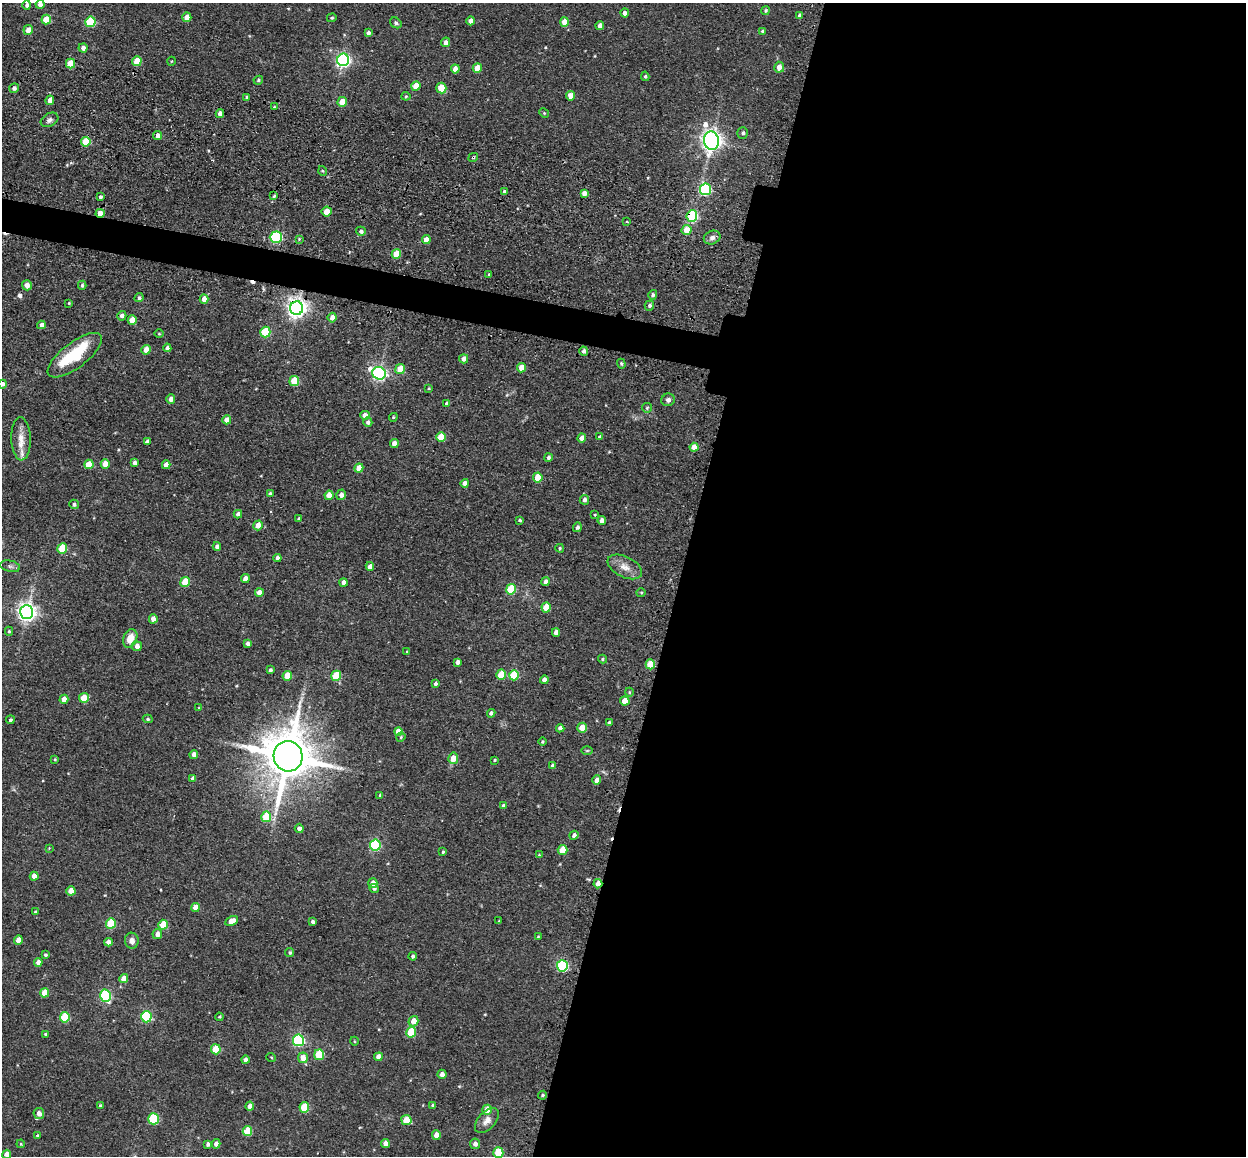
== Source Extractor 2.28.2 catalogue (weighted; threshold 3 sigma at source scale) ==
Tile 12 of 4 x 4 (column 4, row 3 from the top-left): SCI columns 3819-5062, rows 1405-2558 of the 5224 x 5246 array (HDU 1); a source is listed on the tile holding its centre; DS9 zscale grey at full resolution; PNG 1248 x 1158 px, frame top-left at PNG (2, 3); each listed source drawn as its Kron ellipse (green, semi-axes under 4 px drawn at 4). Shown black and unused: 48% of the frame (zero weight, under 3 of 4 exposures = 9% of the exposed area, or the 3 px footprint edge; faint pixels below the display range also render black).
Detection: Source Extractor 2.28.2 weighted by HDU 2 'WHT'; one run over the whole footprint, this tile lists its part. Background 0.0665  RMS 0.0085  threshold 0.038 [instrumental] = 3 sigma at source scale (4.5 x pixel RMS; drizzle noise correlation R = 1.50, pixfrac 1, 0.05/0.05 arcsec/px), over >= 5 px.
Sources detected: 254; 4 cosmic-ray / hot-pixel residue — neither listed nor drawn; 1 inside a brighter listed object's ellipse — not listed separately; the other 249 listed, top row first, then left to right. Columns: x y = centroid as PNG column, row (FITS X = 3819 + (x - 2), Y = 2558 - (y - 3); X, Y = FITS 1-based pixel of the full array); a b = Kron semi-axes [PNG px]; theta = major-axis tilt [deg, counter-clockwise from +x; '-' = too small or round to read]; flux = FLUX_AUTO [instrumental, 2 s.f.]
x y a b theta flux
40 4 4 4 - 4
27 5 5 4 - 2.1
766 10 4 4 - 1.2
625 13 4 4 - 3.7
800 15 4 4 - 2.5
187 17 4 4 - 8.1
332 18 5 4 - 1.1
46 19 5 4 - 18
471 21 4 4 - 5.7
90 22 5 5 - 44
564 22 5 4 - 12
396 23 6 5 - 1.9
600 26 4 4 - 5.6
28 30 5 4 - 6.4
763 31 4 4 - 1.8
368 33 4 3 - 2.5
446 42 5 4 - 4.5
83 48 5 4 - 3.9
343 60 6 6 - 190
137 61 5 4 - 16
172 61 4 3 - 0.61
71 64 5 4 - 18
779 67 5 5 - 6.8
477 68 5 4 - 15
455 69 4 4 - 6.3
645 76 4 3 - 1.3
258 80 5 4 - 1.1
416 86 5 4 - 12
14 88 5 4 - 2.5
441 88 5 5 - 17
406 96 4 4 - 0.93
571 96 5 4 - 6.9
247 97 4 3 - 1.7
50 100 5 4 - 5.8
342 102 5 4 - 11
274 107 3 3 - 0.81
544 113 5 4 - 0.92
220 114 4 4 - 5
50 120 9 6 29 3
743 133 6 5 - 2
158 136 4 4 - 3.6
711 141 9 7 -78 450
86 142 5 4 - 23
473 157 5 3 - 0.99
323 171 5 3 - 0.88
706 189 6 5 - 84
504 192 4 4 - 2.4
584 193 4 4 - 4.3
274 196 4 3 - 1
100 197 3 3 - 1.6
327 211 5 5 - 9.2
100 213 4 4 - 8.3
692 216 6 5 - 77
627 222 3 2 - 0.64
686 230 5 5 - 12
361 231 5 4 - 2.5
276 237 6 5 - 84
712 238 8 6 23 3.6
299 239 3 3 - 0.74
426 240 4 4 - 8.3
396 254 5 4 - 18
489 274 3 3 - 1
27 285 5 5 - 4.8
82 285 4 3 - 1.5
653 295 5 4 - 1.7
139 298 5 4 - 1.6
204 299 5 4 - 7.7
69 303 3 2 - 0.75
649 306 5 4 - 1.9
297 308 7 6 - 480
122 316 5 4 - 3.2
332 318 5 4 - 4.7
132 320 5 4 - 12
41 325 4 4 - 4
265 332 5 5 - 41
159 334 5 3 - 0.73
167 348 4 4 - 3.1
146 350 5 4 - 8.7
584 351 5 4 - 2.7
75 355 32 12 37 46
464 359 4 4 - 3.8
621 364 5 4 - 1.1
521 368 4 4 - 9.8
400 369 5 5 - 15
379 373 7 6 - 210
294 381 5 5 - 26
3 384 4 4 - 2.9
429 388 3 3 - 0.75
171 399 5 4 - 3.6
668 400 7 6 - 2.9
447 403 4 4 - 2.3
647 408 5 4 - 1
365 415 5 4 - 5.4
393 417 4 4 - 0.92
227 420 4 4 - 6.5
368 422 5 4 - 2.4
441 437 5 4 - 23
600 437 4 4 - 2.1
582 438 4 4 - 7.8
21 439 21 9 -88 10
147 442 4 4 - 2.9
394 444 4 4 - 6.3
694 447 4 4 - 7.9
548 457 4 4 - 2.2
135 463 4 4 - 3.1
89 464 4 4 - 14
105 464 5 4 - 8.6
166 465 4 4 - 7.4
359 468 4 4 - 13
538 477 5 4 - 19
465 483 4 4 - 4.6
270 494 4 4 - 2.2
329 495 4 4 - 9
341 495 5 4 - 3.4
584 500 5 4 - 2.8
74 504 5 4 - 1.9
238 514 4 4 - 2.7
595 515 3 3 - 0.8
299 519 4 3 - 1.6
520 520 3 3 - 1.4
602 521 4 4 - 4.9
258 525 5 4 - 9.7
577 527 5 4 - 2
217 547 4 4 - 3.6
62 548 5 5 - 29
560 548 4 4 - 1.2
277 558 4 4 - 3.6
10 566 10 5 -13 2.5
370 566 4 4 - 4.9
625 567 18 10 -26 8.7
245 578 4 4 - 5.2
546 581 4 4 - 2.9
185 582 5 4 - 20
343 583 4 4 - 3.9
511 589 5 5 - 35
259 593 4 4 - 7.1
641 593 4 4 - 0.92
546 607 5 4 - 18
27 612 7 6 - 430
153 619 4 4 - 6
9 631 4 4 - 1.2
556 632 4 4 - 5.7
130 638 9 6 68 11
248 644 4 4 - 3.2
137 646 5 5 - 4.4
407 652 4 4 - 0.75
602 659 4 4 - 1.1
457 662 4 4 - 3.2
650 664 5 4 - 20
270 670 3 3 - 1.7
501 675 5 5 - 20
514 675 5 5 - 32
287 676 5 4 - 16
336 676 5 5 - 32
544 680 4 4 - 4.8
435 684 3 3 - 1.7
629 692 4 3 - 0.65
84 698 5 4 - 17
64 699 4 4 - 8.5
625 701 5 4 - 11
199 708 4 4 - 0.68
491 713 4 4 - 2.7
148 719 5 4 - 1.2
10 720 4 4 - 1.5
609 723 4 3 - 2.1
560 728 4 4 - 3.7
582 728 5 4 - 13
398 732 4 4 - 9.6
401 737 5 4 - 0.98
542 742 4 4 - 1.2
587 751 6 4 1 1.1
194 755 4 4 - 4.4
288 756 15 14 - 4600
453 758 5 5 - 11
55 759 3 3 - 0.98
495 760 3 2 - 0.74
552 765 4 3 - 1.3
193 779 4 4 - 3.4
597 780 5 4 - 5.8
380 795 4 3 - 1.5
504 806 4 4 - 3.1
266 817 5 5 - 31
299 828 4 4 - 4.1
574 835 4 4 - 3
375 845 5 5 - 86
49 848 4 4 - 0.61
563 850 5 4 - 20
443 852 3 2 - 0.94
539 855 4 4 - 0.74
34 876 4 4 - 6.5
373 883 5 4 - 5.8
598 884 5 4 - 5.6
374 888 5 4 - 1.7
71 891 4 4 - 10
195 908 4 4 - 10
35 912 4 4 - 0.87
231 921 7 4 27 7.7
499 921 4 3 - 0.81
312 922 4 4 - 2.1
111 923 5 5 - 32
163 925 5 4 - 21
157 934 5 5 - 4.6
538 936 3 3 - 0.79
18 940 5 4 - 7.7
132 941 8 7 - 4.5
108 942 4 4 - 4.2
290 953 4 4 - 1.4
45 955 4 3 - 1.3
413 956 4 4 - 1.9
38 962 4 4 - 5.4
562 966 5 5 - 89
124 979 4 4 - 8.8
45 993 5 4 - 13
105 996 6 5 - 82
65 1017 5 5 - 33
146 1017 5 5 - 70
219 1017 4 4 - 0.9
413 1021 5 5 - 8.7
411 1032 5 5 - 30
46 1034 4 4 - 1.6
298 1040 6 5 - 110
354 1041 4 3 - 0.62
216 1049 5 4 - 29
319 1055 5 5 - 29
271 1057 5 3 - 0.69
378 1057 4 4 - 5.7
303 1058 5 5 - 10
245 1060 4 4 - 3.1
442 1074 4 4 - 4
542 1095 4 4 - 1.3
433 1105 4 4 - 1.2
100 1106 4 3 - 1.1
250 1106 4 4 - 4.7
304 1107 5 5 - 30
487 1110 5 4 - 12
39 1113 5 5 - 5.5
153 1119 5 5 - 50
406 1120 5 5 - 16
487 1120 15 8 47 5.8
247 1131 5 5 - 24
37 1135 4 3 - 0.99
436 1135 5 4 - 8.1
385 1143 4 4 - 5.6
21 1144 4 4 - 0.78
208 1144 4 4 - 2.8
216 1144 5 4 - 3.9
475 1144 5 5 - 3.2
498 1153 5 5 - 28
7 1154 4 4 - 5.1
Overlapping masked pixels (flux is a lower limit): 7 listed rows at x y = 473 157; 327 211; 100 213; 692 216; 276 237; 297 308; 598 884
Isophote crosses this tile's border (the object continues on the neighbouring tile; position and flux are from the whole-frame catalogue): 4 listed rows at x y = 40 4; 3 384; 498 1153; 7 1154